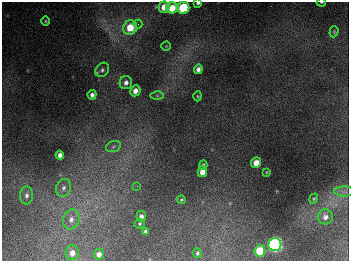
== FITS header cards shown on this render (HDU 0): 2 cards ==
NAXIS1  =                  347
NAXIS2  =                  259

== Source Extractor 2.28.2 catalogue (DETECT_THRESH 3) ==
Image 347 x 259 px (HDU 0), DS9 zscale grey, 1 PNG px = 1 image px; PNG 351 x 263 px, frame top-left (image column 1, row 259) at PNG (2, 2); each listed source drawn as its Kron ellipse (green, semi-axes under 4 px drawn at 4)
Background 674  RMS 50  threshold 150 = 3 sigma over >= 5 px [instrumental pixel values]
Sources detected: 39; all 39 listed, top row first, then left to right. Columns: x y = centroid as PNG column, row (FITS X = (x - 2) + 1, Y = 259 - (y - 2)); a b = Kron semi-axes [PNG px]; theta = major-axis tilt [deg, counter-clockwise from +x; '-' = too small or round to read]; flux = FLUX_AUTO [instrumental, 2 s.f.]
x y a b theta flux
321 2 4 2 - 2.8e+03
198 3 4 3 - 7.4e+03
164 7 5 5 - 4.2e+04
172 8 5 5 - 6.5e+04
183 8 6 5 - 2.6e+05
45 21 5 3 - 3.6e+03
138 24 4 4 - 5.1e+03
130 28 7 6 - 8.0e+04
334 32 6 4 72 4.4e+03
166 46 4 4 - 2.9e+03
198 69 5 4 - 1.3e+04
102 70 8 6 52 9.1e+03
126 83 6 6 - 1.5e+04
135 91 5 5 - 2.4e+04
92 95 4 4 - 1.3e+04
157 96 6 4 -1 6.0e+03
197 96 5 3 - 3.4e+03
113 147 7 5 18 7.7e+03
60 155 4 4 - 1.5e+04
256 163 5 5 - 3.5e+04
203 165 5 3 - 4.6e+03
202 172 5 4 - 3.7e+04
267 172 4 2 - 2.7e+03
137 186 2 2 - 1.8e+03
64 188 9 7 73 1.5e+04
344 192 10 5 0 1.2e+04
27 195 9 6 89 1.4e+04
314 199 5 4 - 4.2e+03
181 200 4 4 - 3.9e+03
141 216 5 5 - 1.3e+04
325 217 7 7 - 1.6e+04
71 219 10 8 74 2.4e+04
140 224 5 4 - 5.2e+03
146 232 4 3 - 9.0e+03
275 245 6 6 - 1.0e+06
260 251 5 5 - 1.2e+05
72 253 7 6 - 2.4e+04
197 253 5 4 - 5.6e+03
99 254 5 5 - 2.2e+04
At the frame edge (FLAGS 8, measured only in part): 2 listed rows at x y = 321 2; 198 3